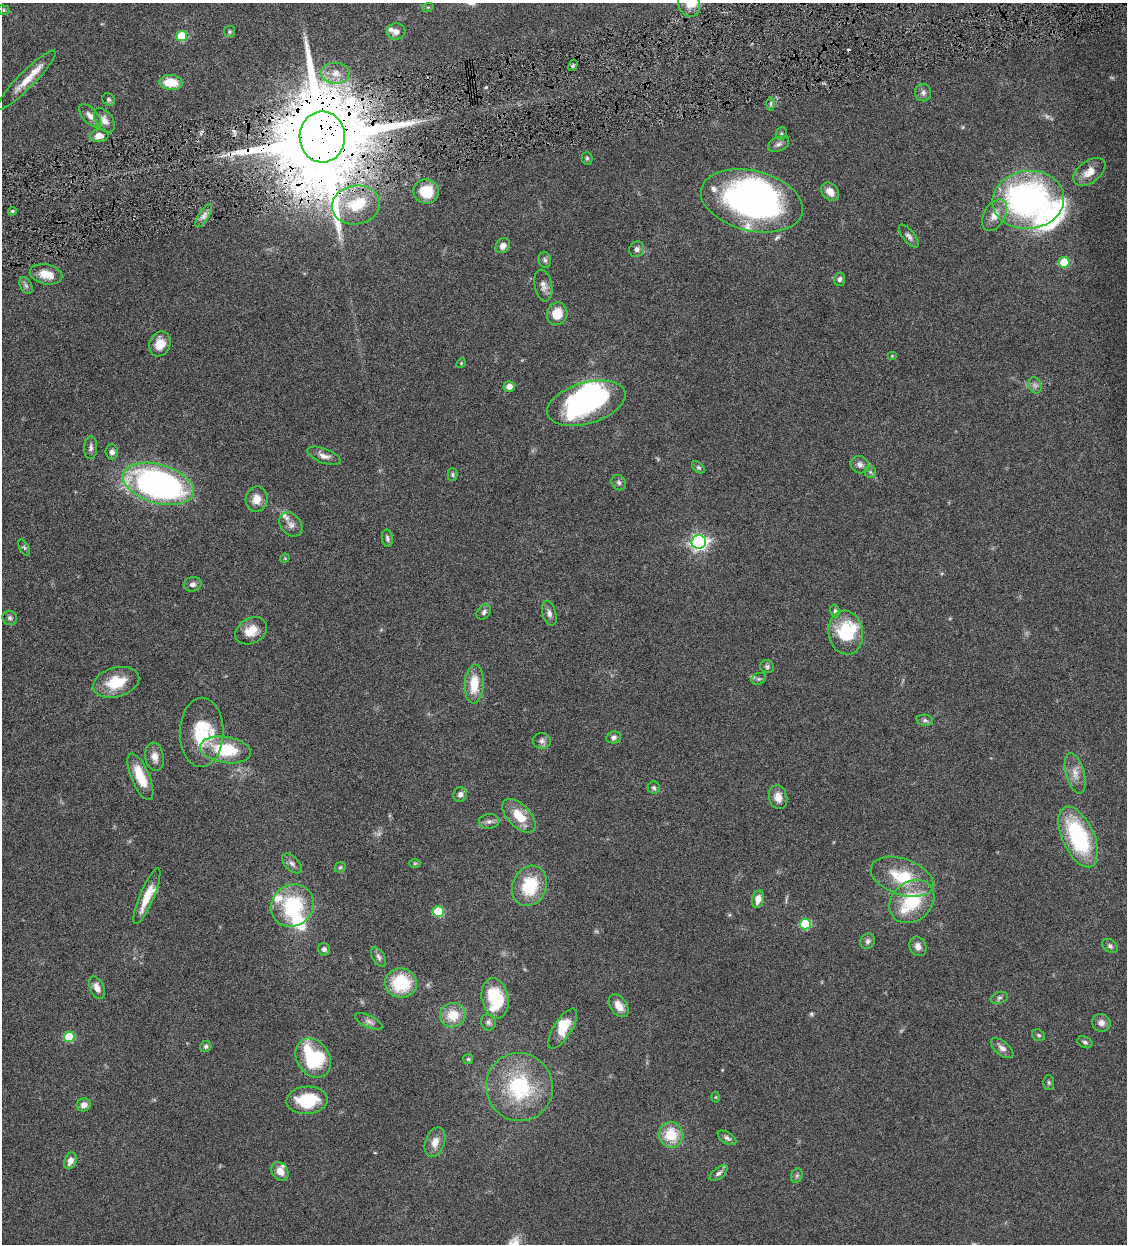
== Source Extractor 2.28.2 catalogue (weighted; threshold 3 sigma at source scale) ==
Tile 10 of 4 x 4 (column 2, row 3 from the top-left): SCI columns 1389-2513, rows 1245-2486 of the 4910 x 4972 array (HDU 1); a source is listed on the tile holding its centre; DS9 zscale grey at full resolution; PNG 1129 x 1246 px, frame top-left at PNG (2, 3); each listed source drawn as its Kron ellipse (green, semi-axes under 4 px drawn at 4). Shown black and unused: <1% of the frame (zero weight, under 4 of 8 exposures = <1% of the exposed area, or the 3 px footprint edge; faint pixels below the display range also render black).
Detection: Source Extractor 2.28.2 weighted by HDU 2 'WHT'; one run over the whole footprint, this tile lists its part. Background 0.0431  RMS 0.0036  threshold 0.0146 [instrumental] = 3 sigma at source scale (4.09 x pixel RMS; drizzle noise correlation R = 1.36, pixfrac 0.8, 0.05/0.05 arcsec/px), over >= 5 px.
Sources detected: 155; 6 too faint to see at this stretch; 3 inside a brighter object's white glare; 1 cosmic-ray / hot-pixel residue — neither listed nor drawn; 15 inside a brighter listed object's ellipse — not listed separately; the other 130 listed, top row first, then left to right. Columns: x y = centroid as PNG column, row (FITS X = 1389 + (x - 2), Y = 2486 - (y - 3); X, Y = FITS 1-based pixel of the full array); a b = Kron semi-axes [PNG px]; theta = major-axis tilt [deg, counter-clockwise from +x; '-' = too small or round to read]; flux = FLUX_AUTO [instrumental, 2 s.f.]
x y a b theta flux
689 4 13 10 -65 3.5
428 7 6 3 17 0.36
4 10 6 4 -25 0.47
396 31 9 8 - 1.8
229 32 5 5 - 0.5
182 36 5 5 - 15
573 65 6 3 59 0.5
336 73 14 10 -4 3.4
26 80 41 8 45 5.7
171 82 11 7 -5 6.6
923 93 8 8 - 1.3
109 100 6 6 - 0.62
771 104 6 4 -89 0.65
90 116 14 7 -47 2.1
104 120 13 8 -57 2.4
781 133 6 5 - 0.53
99 136 9 6 8 2.5
322 137 25 22 -89 7500
778 144 11 7 23 1.2
587 158 6 5 - 0.52
1089 172 18 11 37 4.2
426 191 13 12 - 9
830 192 10 8 -47 3.1
1028 200 36 29 7 89
752 201 52 30 -14 100
356 205 24 19 9 12
12 211 4 4 - 0.6
994 215 17 10 60 3.7
204 216 13 5 59 1.6
909 236 14 6 -51 1.3
503 246 8 6 51 1.8
637 249 8 7 - 1.2
545 260 8 6 -77 0.83
1064 262 5 5 - 13
46 274 16 10 -13 4.6
840 279 6 5 - 0.83
26 285 9 5 -62 0.91
543 286 16 8 -78 2
557 314 11 10 - 5.9
160 344 13 10 70 5.1
892 356 5 4 - 0.32
461 363 5 4 - 0.33
1035 385 8 6 -68 1.1
509 386 6 5 - 2
586 403 40 20 16 57
91 448 11 6 88 1.3
112 452 7 6 - 1.4
324 456 18 7 -20 2
860 465 9 8 - 1.5
698 467 7 4 -40 0.54
870 472 6 6 - 0.61
453 475 6 5 - 0.5
619 483 8 7 - 0.9
158 484 36 19 -16 120
257 499 12 11 - 3.6
291 524 13 10 -49 2
387 538 9 5 -83 0.87
699 542 7 6 - 100
24 547 8 4 -63 0.57
285 558 5 4 - 0.28
193 584 9 7 19 1.3
835 611 6 4 -81 0.64
484 612 8 6 49 1.1
549 613 12 6 -74 1.4
10 618 7 7 - 0.86
251 631 17 12 30 4.8
846 633 22 17 -80 16
767 667 7 6 - 0.73
759 679 7 5 19 0.76
116 682 23 14 15 9.8
474 684 19 9 87 7.4
925 720 8 5 -11 0.81
202 732 34 22 89 14
613 737 7 6 - 1.1
542 741 9 8 - 1.2
226 750 26 13 -9 15
155 757 14 9 -81 2.8
1075 773 21 9 -74 3.2
140 777 25 9 -67 8.8
654 788 6 6 - 0.82
460 795 7 6 - 1.5
778 797 12 9 -76 2.8
519 816 21 11 -45 6.9
489 821 10 7 5 1.3
1078 837 33 16 -65 33
292 863 12 7 -46 1.3
415 863 6 4 2 0.41
340 867 6 5 - 0.49
902 877 32 18 -19 14
530 886 21 17 67 15
147 896 30 7 67 6.5
758 899 9 5 77 2.3
912 901 24 19 41 16
292 906 22 20 42 23
438 911 5 5 - 15
805 924 5 5 - 19
868 941 8 7 - 1
918 946 10 8 -63 2
1110 946 8 6 -38 0.81
324 949 6 6 - 0.98
379 957 11 6 -58 1
401 983 16 15 - 15
97 988 12 7 -67 2.3
495 998 20 13 -79 17
999 998 9 5 19 0.82
619 1006 13 8 -54 3.4
453 1015 13 12 - 7
369 1021 15 6 -25 1.3
488 1022 8 7 - 1
1101 1023 9 8 - 1.8
563 1029 23 9 57 6.6
1038 1035 7 5 -30 0.65
69 1037 5 5 - 14
1085 1042 8 5 -27 0.73
206 1047 6 5 - 0.71
1002 1048 13 7 -40 1.7
313 1058 21 16 -57 26
468 1059 5 5 - 0.48
1049 1082 7 5 -87 0.61
519 1087 34 33 - 27
716 1097 5 3 - 0.29
307 1100 20 13 4 15
84 1105 7 6 - 1.8
671 1135 13 11 -83 9.2
727 1138 10 5 -33 1
435 1142 15 9 71 3.1
70 1161 9 6 69 2
280 1171 10 7 -56 2.8
719 1173 10 5 38 1.1
797 1176 7 5 69 0.6
Overlapping masked pixels (flux is a lower limit): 2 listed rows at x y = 322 137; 356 205
Isophote crosses this tile's border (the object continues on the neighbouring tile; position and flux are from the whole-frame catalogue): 1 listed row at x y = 689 4